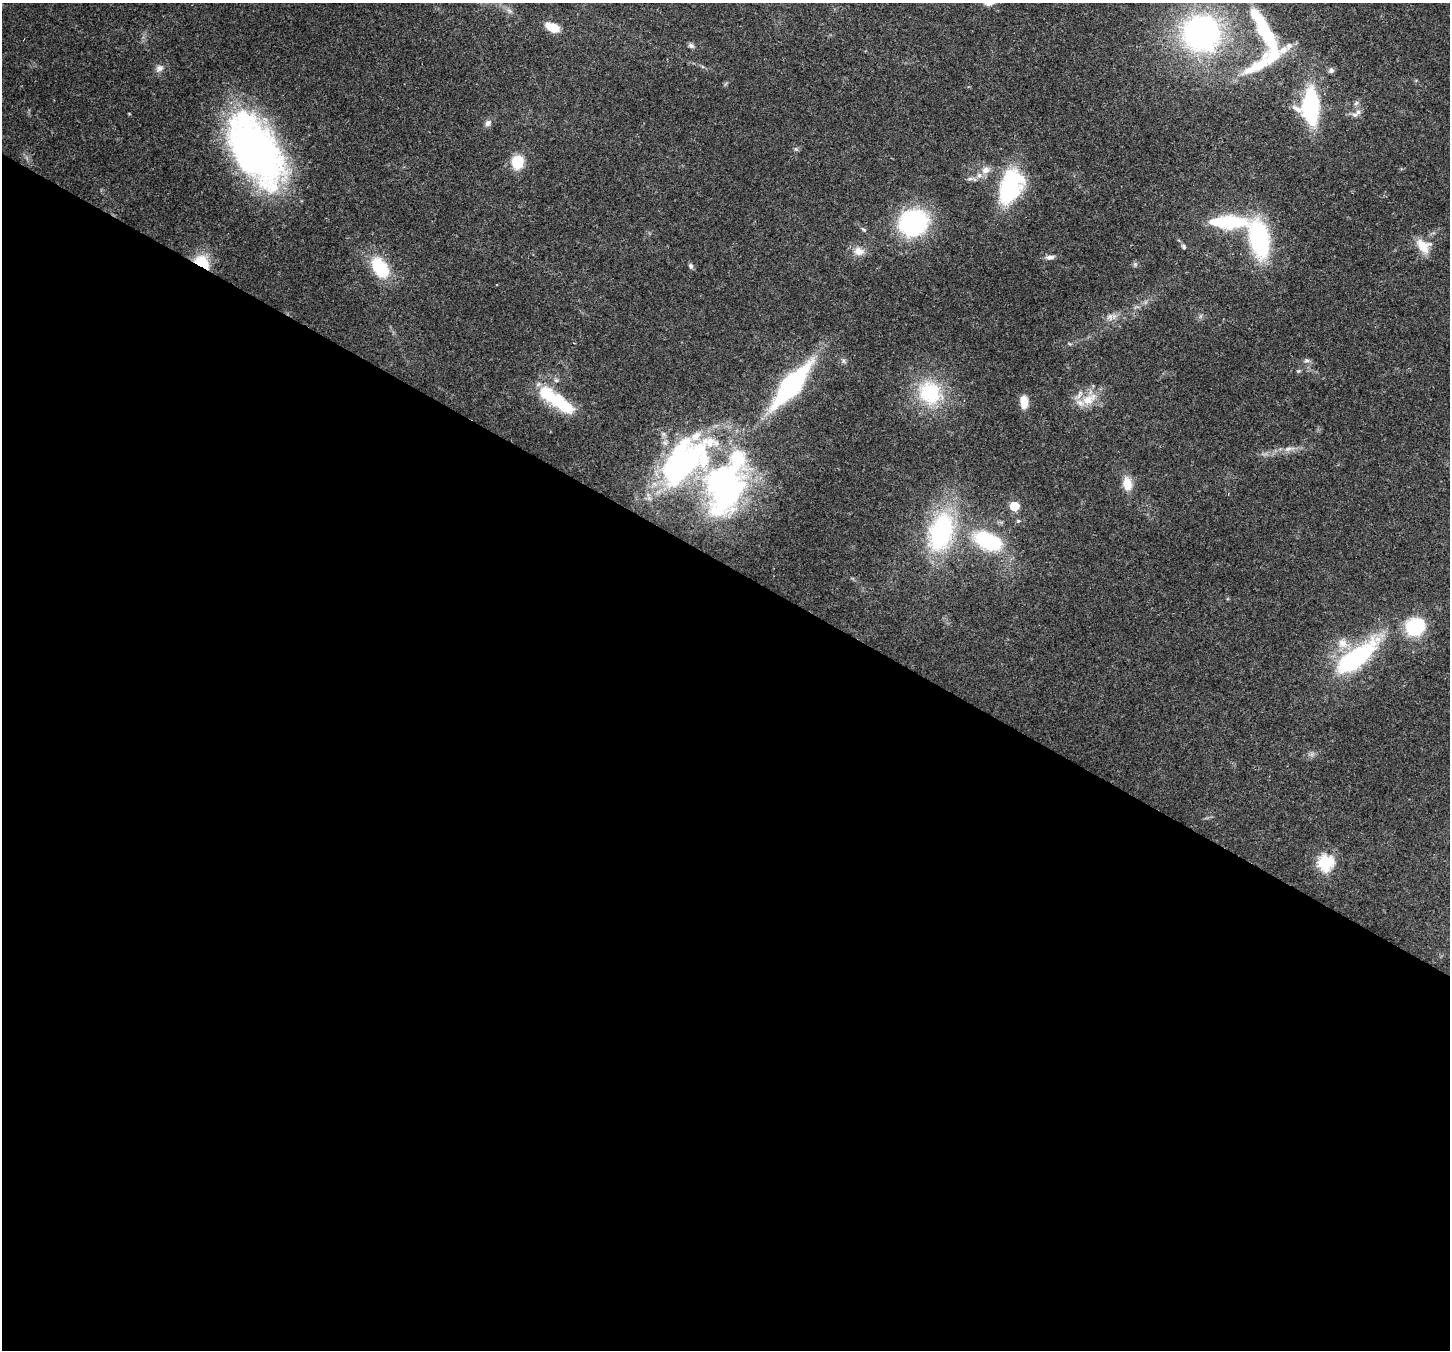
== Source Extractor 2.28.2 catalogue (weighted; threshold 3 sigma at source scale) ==
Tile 14 of 4 x 4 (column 2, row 4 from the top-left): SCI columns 1525-2972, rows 360-1707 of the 5938 x 6042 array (HDU 1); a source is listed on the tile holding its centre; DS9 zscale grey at full resolution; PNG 1452 x 1352 px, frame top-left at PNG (2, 3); no overlay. Shown black and unused: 58% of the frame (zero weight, under 3 of 4 exposures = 8% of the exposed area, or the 3 px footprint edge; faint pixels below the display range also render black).
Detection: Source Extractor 2.28.2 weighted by HDU 2 'WHT'; one run over the whole footprint, this tile lists its part. Background 0.103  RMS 0.004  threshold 0.0181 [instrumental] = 3 sigma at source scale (4.5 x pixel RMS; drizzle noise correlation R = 1.50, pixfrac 1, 0.0396/0.0396 arcsec/px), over >= 5 px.
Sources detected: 59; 2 inside a brighter object's white glare — not listed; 9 inside a brighter listed object's ellipse — not listed separately; the other 48 listed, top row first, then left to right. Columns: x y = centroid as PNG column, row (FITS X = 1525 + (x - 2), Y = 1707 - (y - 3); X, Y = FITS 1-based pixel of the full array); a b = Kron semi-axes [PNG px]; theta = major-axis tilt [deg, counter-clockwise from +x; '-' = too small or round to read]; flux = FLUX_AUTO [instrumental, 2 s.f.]
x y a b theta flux
553 27 14 8 -22 8.3
1262 29 50 19 -58 27
1201 33 33 32 - 110
691 46 8 6 -18 1
1256 67 44 13 24 14
159 68 11 9 36 1.9
1331 70 8 7 - 1.2
1356 103 7 4 46 0.9
1310 106 34 18 -89 42
1355 115 9 7 29 1.7
488 123 10 7 45 1.6
254 151 76 42 -58 150
517 162 12 10 80 12
986 170 12 9 11 3
970 179 8 4 8 0.95
1010 187 29 18 69 53
1229 222 28 9 0 41
913 223 30 27 21 45
863 229 8 4 -44 0.72
1259 239 32 16 -79 58
1423 246 21 15 -45 6.8
1184 247 7 5 -62 0.87
859 251 14 12 -8 3.8
1050 257 10 6 8 1.8
202 262 17 12 -38 12
1135 264 6 6 - 0.79
691 266 8 5 -72 0.98
380 268 26 16 -59 19
1110 317 11 6 -76 1.7
1307 360 9 4 0 0.93
1298 371 6 5 - 0.54
556 380 6 6 - 0.89
791 385 44 15 50 73
930 393 34 30 -48 26
1089 399 26 13 29 8.5
1024 402 12 7 -89 6.1
562 404 38 14 -38 20
1288 449 13 6 21 2.1
680 465 72 37 49 88
1127 484 18 12 -82 5.4
724 489 69 47 80 99
1014 506 6 6 - 16
1018 521 6 5 - 0.59
941 532 30 16 75 69
988 541 38 20 -22 32
1415 627 18 15 22 25
1355 658 62 21 38 51
1326 862 7 7 - 73
Overlapping masked pixels (flux is a lower limit): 2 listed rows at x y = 202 262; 1355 658